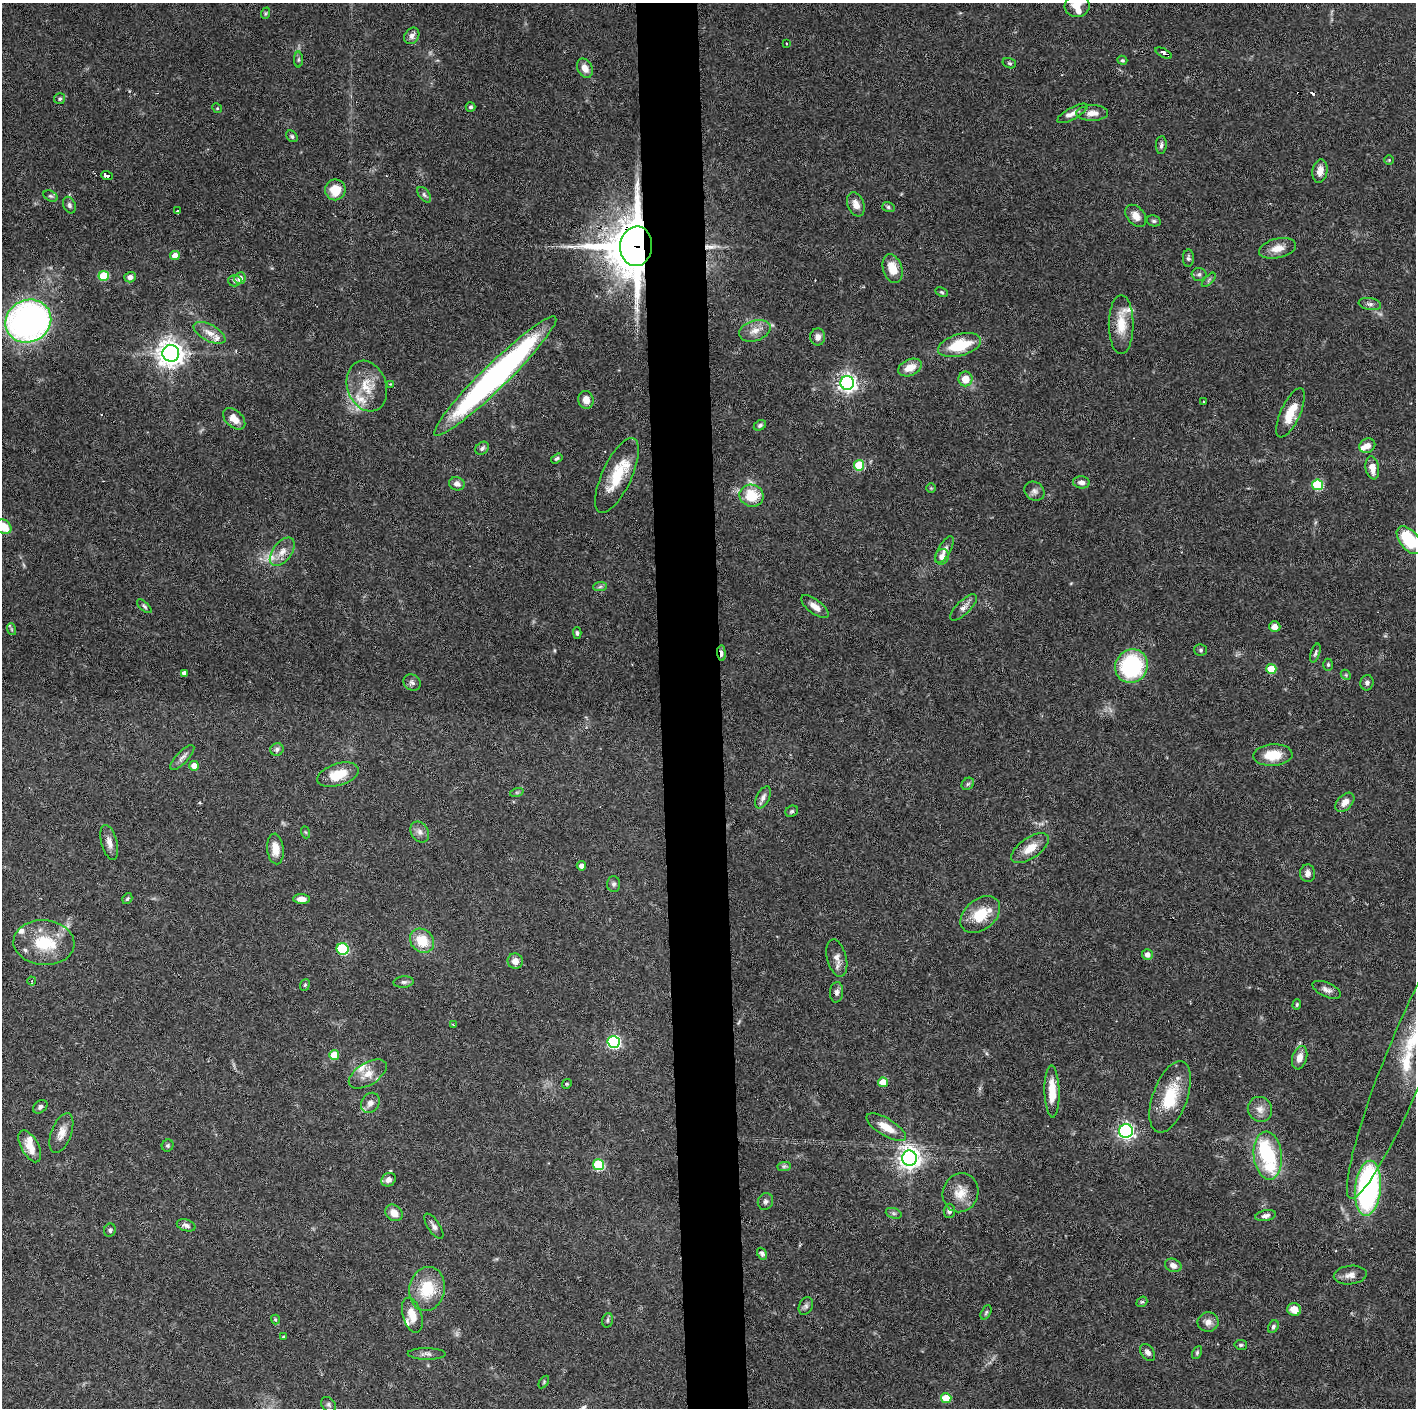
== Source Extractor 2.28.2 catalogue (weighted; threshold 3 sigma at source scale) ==
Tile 5 of 3 x 3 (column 2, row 2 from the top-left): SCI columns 1415-2828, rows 1406-2811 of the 4242 x 4218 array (HDU 1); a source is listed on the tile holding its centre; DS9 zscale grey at full resolution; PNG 1418 x 1410 px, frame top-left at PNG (2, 3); each listed source drawn as its Kron ellipse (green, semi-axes under 4 px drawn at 4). Shown black and unused: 4% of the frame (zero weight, under 3 of 6 exposures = <1% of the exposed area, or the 3 px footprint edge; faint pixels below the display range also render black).
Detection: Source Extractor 2.28.2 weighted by HDU 2 'WHT'; one run over the whole footprint, this tile lists its part. Background 0.0524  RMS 0.0025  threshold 0.0103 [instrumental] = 3 sigma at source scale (4.09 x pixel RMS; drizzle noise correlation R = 1.36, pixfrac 0.8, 0.05/0.05 arcsec/px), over >= 5 px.
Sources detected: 199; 2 too faint to see at this stretch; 1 inside a brighter object's white glare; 2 cosmic-ray / hot-pixel residue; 1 long thin detection or spike segment (spike, bleed or trail) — neither listed nor drawn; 13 inside a brighter listed object's ellipse — not listed separately; the other 180 listed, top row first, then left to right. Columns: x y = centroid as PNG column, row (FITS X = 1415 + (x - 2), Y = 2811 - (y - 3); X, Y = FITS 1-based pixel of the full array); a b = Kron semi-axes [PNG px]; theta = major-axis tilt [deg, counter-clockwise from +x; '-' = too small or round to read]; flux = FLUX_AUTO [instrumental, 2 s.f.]
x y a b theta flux
1077 6 12 11 - 2.8
266 13 6 3 71 0.28
412 36 9 7 56 1.1
786 43 2 2 - 0.2
1164 53 9 3 -28 2.3
298 60 8 4 90 0.35
1122 60 5 4 - 0.39
1009 63 7 5 -16 0.42
585 68 10 7 -64 1.9
60 99 5 5 - 0.42
471 107 5 4 - 0.51
217 108 5 4 - 0.29
1072 113 17 6 29 1.4
1092 113 16 7 1 2.1
292 136 6 5 - 0.45
1161 145 9 5 86 0.65
1389 160 4 4 - 0.27
1320 171 12 7 81 1.9
107 175 6 3 -18 2.3
335 190 10 10 - 4.6
424 195 9 5 -52 0.58
51 196 8 5 -26 0.41
856 204 12 8 -69 1.9
69 205 8 6 -66 0.7
888 207 6 5 - 0.51
177 211 3 2 - 0.26
1136 216 12 8 -50 2.1
1154 221 7 5 -14 0.49
636 246 20 16 86 1100
1277 248 19 9 12 2.7
175 256 5 4 - 2.3
1188 258 8 5 86 0.61
892 269 15 9 -72 3.7
1199 274 7 6 - 0.61
104 276 5 5 - 9.7
130 277 6 5 - 1
240 278 6 5 - 1.4
1209 280 9 3 46 0.4
235 281 6 5 - 0.71
942 292 6 4 -27 0.33
1370 304 11 6 -9 0.85
28 321 23 21 26 81
1121 325 29 12 90 5
755 331 16 10 18 2.4
209 333 17 8 -29 2.2
818 337 8 7 - 1.3
959 345 22 11 16 9.4
171 353 8 8 - 250
910 367 12 8 23 3
495 376 84 12 44 82
965 379 7 7 - 3.2
847 383 7 7 - 110
390 384 3 3 - 0.18
367 386 26 19 -71 6.2
586 400 9 7 -75 2.2
1203 402 3 2 - 0.35
1290 413 27 9 65 5.2
234 419 13 8 -42 2.7
760 425 6 4 29 0.5
1367 446 8 7 - 1.7
482 448 7 5 42 0.71
557 458 6 4 32 0.41
859 465 5 5 - 10
1372 468 11 6 -80 2.6
617 476 41 14 65 8.5
1081 482 8 6 -6 1
457 484 8 6 -16 1.2
1318 485 5 5 - 17
931 488 5 5 - 0.26
1034 491 10 9 - 1.1
752 496 12 11 - 6.9
4 527 8 6 -35 4.3
1409 540 16 9 -51 12
945 550 15 6 60 1.1
282 552 16 9 53 2.4
942 557 8 6 61 1.3
600 587 7 4 2 0.46
144 606 9 4 -42 0.46
815 606 16 7 -38 1.8
964 607 17 7 45 1.3
1275 627 6 5 - 1.5
11 629 6 3 -71 0.32
577 633 5 4 - 0.46
1201 650 6 5 - 0.45
721 653 8 3 -86 2.3
1315 653 10 4 73 0.55
1328 665 6 5 - 0.39
1131 666 17 16 - 23
1271 669 5 5 - 7.2
184 673 4 4 - 0.81
1346 675 6 4 -47 0.31
412 682 9 7 -36 0.84
1367 683 8 6 81 0.7
277 749 6 6 - 0.64
1273 755 19 11 3 5.6
182 757 16 6 46 1.1
194 766 5 4 - 1.9
338 775 21 11 18 5.4
968 784 7 5 44 0.46
517 792 7 4 18 0.39
763 797 12 6 62 1
1345 802 11 7 46 1.8
792 811 6 5 - 0.46
305 832 6 4 -70 0.29
420 832 11 8 -57 1.2
109 842 18 8 -76 1.7
1030 848 21 10 35 3.5
275 849 15 8 -85 2.8
581 866 5 4 - 1.2
1308 873 9 7 -88 1.2
614 884 8 6 88 0.59
127 899 6 4 55 0.38
301 899 8 4 -3 1.7
980 915 22 15 40 6.5
422 941 13 11 -44 5.8
44 943 30 22 -4 10
343 949 6 5 - 20
1147 955 5 5 - 1.2
837 958 19 9 -76 1.8
515 961 8 7 - 1.6
32 981 4 4 - 0.31
404 982 10 5 4 0.67
305 985 6 4 67 0.34
1327 990 15 7 -24 1.2
837 992 10 6 86 0.92
1297 1004 5 4 - 0.3
454 1025 4 2 - 0.26
614 1042 6 6 - 39
334 1055 5 5 - 4.8
1300 1058 12 7 73 2.1
1406 1062 148 21 68 20
368 1074 21 11 32 3
883 1082 5 4 - 3.8
567 1084 5 4 - 0.31
1052 1091 26 7 -88 4.6
1170 1097 37 17 70 9.8
370 1103 11 8 56 1.5
40 1107 8 6 40 0.66
1260 1109 13 12 - 1.9
886 1127 22 8 -31 3.7
1126 1131 7 7 - 64
61 1133 21 10 69 2.5
168 1145 6 5 - 0.44
30 1146 17 8 -61 3.8
1268 1156 24 14 -84 13
909 1158 7 7 - 170
599 1165 5 5 - 17
784 1166 7 4 1 0.46
389 1180 7 6 - 1.3
1368 1188 27 13 84 52
960 1193 20 17 68 4
765 1201 8 7 - 0.71
949 1211 7 5 86 0.66
394 1213 9 7 -37 2.4
894 1213 8 5 -19 0.53
1266 1216 10 5 11 0.98
186 1225 9 5 -16 0.86
434 1226 14 6 -57 1.1
110 1230 7 5 67 0.55
762 1254 6 4 -58 0.51
1173 1265 8 6 -23 1.3
1350 1275 16 9 6 1.7
427 1289 22 17 79 8.4
1142 1302 6 5 - 0.35
806 1306 9 6 63 0.72
1294 1309 7 6 - 2.7
986 1312 7 4 63 0.42
412 1315 18 9 -73 3.4
275 1320 5 4 - 0.35
607 1320 7 5 75 0.52
1208 1322 10 10 - 1.6
1273 1327 7 5 58 0.5
283 1337 4 4 - 0.27
1241 1345 6 5 - 0.44
1148 1352 9 6 -54 1
1197 1352 7 4 64 0.4
427 1354 19 6 -1 1
544 1382 7 3 55 0.27
946 1398 5 5 - 7.2
328 1404 8 6 -46 0.57
Overlapping masked pixels (flux is a lower limit): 2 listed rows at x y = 636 246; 721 653
Isophote crosses this tile's border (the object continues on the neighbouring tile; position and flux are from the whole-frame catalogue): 4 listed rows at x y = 1077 6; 4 527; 1409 540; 1406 1062